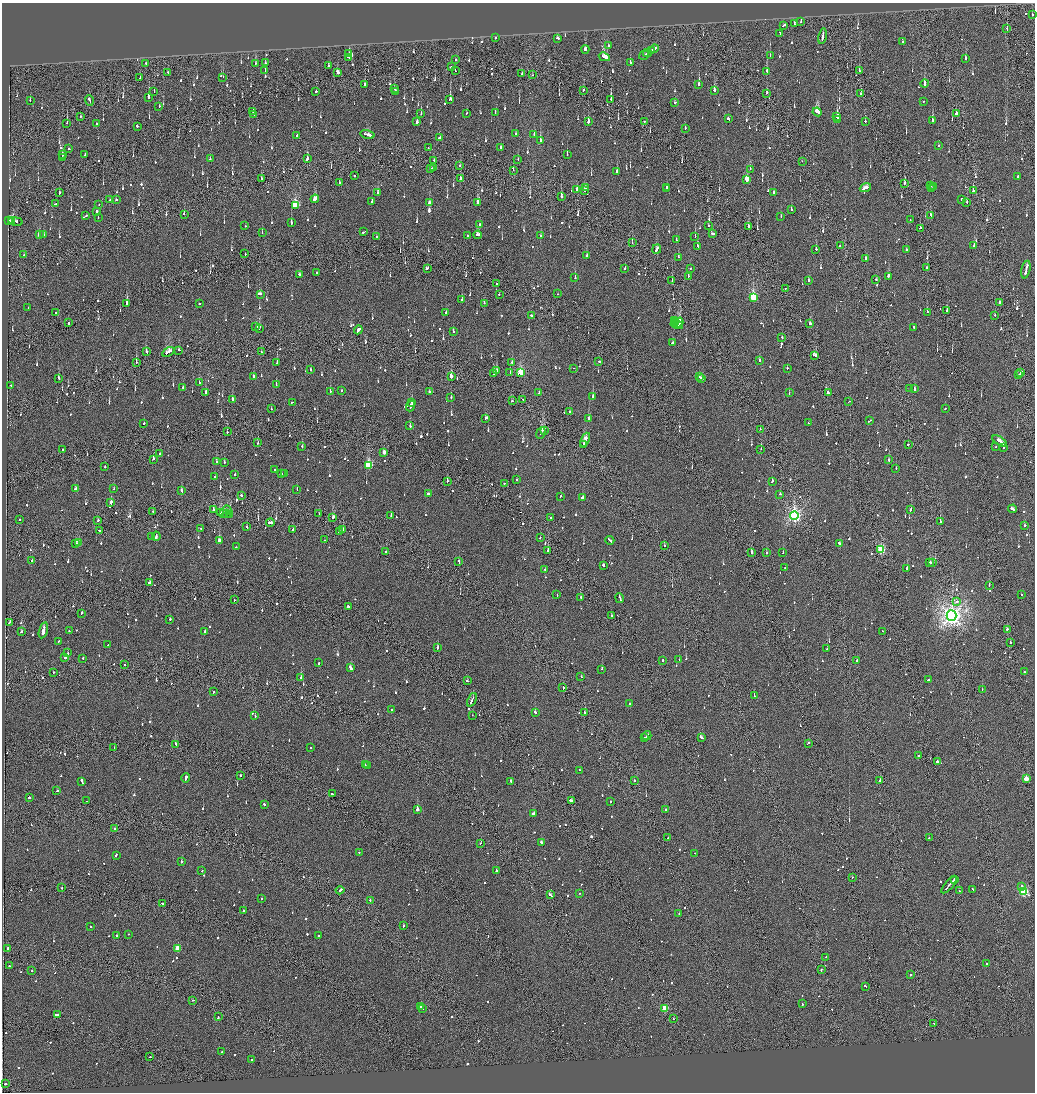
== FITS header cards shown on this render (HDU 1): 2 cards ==
NAXIS1  =                 2065
NAXIS2  =                 2180

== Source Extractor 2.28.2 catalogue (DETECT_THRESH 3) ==
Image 2065 x 2180 px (HDU 1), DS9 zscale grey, zoomed out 1/2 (1 PNG px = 2 x 2 image px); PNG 1037 x 1094 px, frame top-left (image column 1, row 2179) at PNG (2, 3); each listed source drawn as its Kron ellipse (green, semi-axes under 4 px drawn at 4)
Background -0.14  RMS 0.068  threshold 0.204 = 3 sigma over >= 5 px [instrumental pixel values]
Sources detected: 1435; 59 cannot appear on this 1/2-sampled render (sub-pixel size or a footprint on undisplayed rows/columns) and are neither listed nor drawn; of the other 1376, the 500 brightest by FLUX_AUTO listed and drawn (876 fainter detections omitted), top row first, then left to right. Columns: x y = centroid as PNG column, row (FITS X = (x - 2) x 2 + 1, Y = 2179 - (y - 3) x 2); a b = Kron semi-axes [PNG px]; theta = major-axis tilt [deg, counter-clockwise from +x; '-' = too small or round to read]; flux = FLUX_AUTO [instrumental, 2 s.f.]
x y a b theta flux
1032 15 2 2 - 390
801 22 3 2 - 110
794 24 3 2 - 100
784 25 4 2 - 250
1007 29 3 2 - 170
780 33 3 2 - 250
823 36 8 2 79 560
496 38 2 2 - 170
557 38 3 2 - 220
902 42 2 2 - 190
608 46 2 2 - 110
585 49 4 3 - 140
654 49 4 2 - 370
651 51 4 2 - 270
647 53 4 1 - 220
349 54 2 2 - 120
644 55 5 2 - 280
770 55 2 2 - 110
348 57 3 2 - 110
604 57 6 4 -27 330
966 58 3 2 - 150
455 59 2 2 - 120
146 63 2 2 - 180
256 63 3 2 - 150
265 63 2 2 - 120
630 63 2 2 - 140
329 66 3 2 - 95
451 67 2 2 - 170
265 70 3 2 - 160
859 70 3 2 - 160
455 71 2 1 - 340
767 71 3 2 - 190
168 72 2 2 - 170
337 72 4 2 - 360
522 74 2 2 - 400
532 75 2 1 - 210
223 77 2 1 - 200
140 78 2 1 - 90
365 84 3 2 - 96
699 84 3 2 - 520
924 84 4 2 - 380
394 88 2 2 - 120
583 90 2 2 - 150
714 90 3 2 - 460
154 91 2 1 - 100
316 91 2 2 - 220
395 91 2 2 - 150
767 93 3 2 - 93
861 93 2 2 - 130
149 98 3 2 - 340
450 99 3 2 - 340
611 99 3 2 - 320
30 100 2 2 - 91
89 100 5 1 - 390
924 101 2 2 - 210
674 103 2 1 - 330
159 106 2 2 - 150
253 111 2 1 - 370
817 112 5 3 - 740
421 113 2 2 - 100
495 113 3 2 - 170
956 113 2 1 - 8700
253 114 2 2 - 110
466 114 2 2 - 96
80 117 2 1 - 120
837 117 4 2 - 390
728 119 3 2 - 390
838 119 2 2 - 380
645 121 3 2 - 130
865 121 2 2 - 130
932 121 3 2 - 530
417 122 2 2 - 1400
588 122 3 2 - 500
67 123 3 1 - 130
96 123 2 1 - 110
137 126 2 2 - 360
685 128 2 2 - 130
516 134 2 2 - 140
534 134 2 2 - 96
297 135 2 2 - 210
367 135 7 2 -13 520
439 138 3 2 - 180
540 141 3 2 - 250
938 146 2 1 - 300
500 147 3 2 - 270
428 148 2 1 - 91
69 149 2 2 - 130
62 155 3 2 - 240
85 155 3 2 - 290
567 155 2 2 - 300
62 158 3 1 - 130
210 159 2 2 - 110
307 159 3 2 - 260
518 159 2 2 - 390
434 160 2 2 - 190
802 161 2 1 - 100
459 165 2 2 - 100
433 168 3 2 - 160
431 169 2 2 - 160
750 169 2 1 - 91
513 170 2 1 - 110
617 172 2 2 - 420
354 175 2 2 - 130
1017 177 3 2 - 120
262 179 3 2 - 140
460 179 2 2 - 720
747 179 3 3 - 350
339 183 2 1 - 120
904 183 4 2 - 260
930 185 2 2 - 200
586 187 2 2 - 91
667 187 2 2 - 160
933 187 2 1 - 360
865 188 6 2 20 300
932 188 2 2 - 620
577 189 3 2 - 210
666 189 2 2 - 120
584 191 2 2 - 460
973 191 3 2 - 300
59 192 3 1 - 380
774 192 3 2 - 180
378 193 2 2 - 130
561 197 2 2 - 630
315 199 4 2 - 310
961 199 2 2 - 130
110 200 2 2 - 140
116 200 2 2 - 260
372 202 2 2 - 140
967 202 2 2 - 240
429 203 3 2 - 160
477 203 3 2 - 860
55 204 3 2 - 190
99 204 2 2 - 140
296 205 4 3 - 860
791 209 2 2 - 110
97 211 2 2 - 140
184 214 2 2 - 100
86 215 2 1 - 170
931 215 3 2 - 150
781 217 2 2 - 110
98 218 2 2 - 150
910 220 2 1 - 98
9 221 3 2 - 300
12 221 2 1 - 100
16 221 7 2 -11 300
291 223 3 2 - 230
480 224 2 2 - 160
708 225 2 2 - 170
245 226 2 2 - 100
748 226 3 2 - 150
920 228 3 1 - 550
262 232 2 2 - 110
364 232 3 1 - 170
712 233 3 2 - 370
39 235 3 2 - 110
44 235 2 2 - 230
467 235 2 2 - 110
478 235 4 2 - 260
540 236 2 2 - 150
695 236 2 2 - 250
376 237 2 2 - 150
676 240 3 2 - 150
632 243 2 1 - 120
974 245 4 2 - 420
697 246 3 2 - 160
840 246 2 2 - 180
657 249 5 2 - 200
816 249 2 2 - 220
906 250 2 2 - 230
245 254 2 2 - 220
24 255 2 2 - 99
587 255 3 2 - 130
678 257 2 2 - 100
865 258 2 2 - 130
427 268 4 2 - 140
690 268 2 2 - 190
927 268 2 2 - 160
625 269 2 2 - 530
1026 270 9 2 76 540
316 273 2 2 - 120
300 275 2 2 - 300
688 276 2 1 - 140
888 276 4 2 - 1000
575 278 2 2 - 300
876 280 2 2 - 160
672 281 2 2 - 130
808 281 2 2 - 180
497 283 2 2 - 180
785 288 2 1 - 150
261 294 3 2 - 240
499 294 2 1 - 150
557 294 2 1 - 260
753 297 4 3 - 1100
462 300 2 2 - 710
999 302 3 1 - 390
199 303 2 1 - 160
484 303 2 2 - 120
127 304 3 2 - 2200
28 308 2 1 - 96
947 311 2 2 - 370
446 312 2 2 - 170
927 312 2 2 - 620
55 313 2 2 - 110
995 315 2 2 - 110
531 316 3 2 - 150
674 321 2 2 - 160
679 322 5 2 - 610
68 323 2 2 - 320
675 323 2 1 - 160
810 324 3 2 - 170
677 325 6 1 -15 370
256 327 3 2 - 170
259 328 3 2 - 420
914 328 2 2 - 230
358 330 4 2 - 410
453 332 2 2 - 110
782 337 2 2 - 120
672 343 3 2 - 130
178 350 3 2 - 150
146 352 2 2 - 160
168 352 6 2 32 420
261 352 2 1 - 210
814 355 4 2 - 350
759 360 3 2 - 160
599 361 2 2 - 100
136 362 2 1 - 99
512 362 2 2 - 270
277 363 2 1 - 290
574 368 2 2 - 110
787 368 2 2 - 110
310 370 2 2 - 120
497 371 3 2 - 330
521 372 4 3 - 820
1021 372 3 2 - 180
494 373 3 2 - 130
510 373 2 2 - 210
1018 375 3 2 - 190
254 376 2 2 - 270
451 376 3 2 - 150
699 377 3 2 - 210
59 378 3 2 - 250
701 378 2 2 - 240
199 382 3 2 - 180
276 384 2 2 - 100
11 385 2 2 - 140
183 387 2 2 - 100
910 388 2 1 - 340
915 389 3 2 - 240
341 390 2 2 - 160
330 391 2 2 - 92
430 391 2 2 - 450
206 392 3 2 - 150
539 392 3 2 - 240
789 393 2 2 - 91
828 393 4 2 - 200
451 397 2 2 - 110
593 397 2 2 - 220
232 399 3 2 - 470
523 399 3 2 - 170
512 401 3 1 - 200
848 401 2 1 - 240
292 402 3 1 - 110
412 402 2 2 - 240
411 406 5 2 - 320
945 408 2 2 - 100
271 409 2 2 - 90
569 412 2 2 - 110
486 418 3 2 - 170
589 419 3 2 - 200
869 421 3 1 - 180
144 423 2 2 - 110
808 423 2 2 - 130
410 426 2 2 - 190
760 429 2 1 - 96
544 431 3 2 - 700
227 432 2 2 - 390
541 433 6 2 65 550
585 440 7 2 66 410
1000 441 8 2 -34 520
258 443 2 2 - 91
583 444 2 1 - 96
908 444 3 2 - 130
302 446 2 2 - 140
996 447 2 2 - 170
1003 447 2 2 - 310
63 449 2 2 - 140
761 449 2 1 - 140
384 452 3 2 - 140
160 454 2 2 - 190
153 459 3 2 - 160
889 460 2 2 - 130
216 462 2 2 - 390
224 462 2 2 - 130
368 465 4 3 - 960
105 467 2 2 - 97
896 468 2 2 - 120
275 470 2 2 - 110
282 474 2 2 - 400
284 474 2 2 - 92
235 475 2 2 - 190
215 477 2 2 - 270
516 480 2 2 - 110
447 481 2 1 - 550
772 481 2 2 - 170
504 483 2 2 - 140
75 488 3 2 - 170
114 489 2 2 - 110
297 489 2 1 - 92
182 491 3 2 - 200
428 494 2 2 - 1800
780 494 2 2 - 100
241 495 2 2 - 140
561 496 2 2 - 92
583 498 3 2 - 400
111 502 3 2 - 360
1013 509 4 2 - 270
213 510 2 2 - 390
227 510 4 3 - 120
911 510 2 2 - 180
153 512 2 1 - 300
221 513 3 2 - 500
223 513 3 1 - 240
227 514 3 2 - 250
319 514 2 1 - 150
229 515 3 2 - 120
391 515 2 2 - 130
794 516 4 4 - 3900
333 517 3 2 - 340
551 518 2 1 - 92
20 519 2 2 - 95
98 521 3 2 - 92
940 521 2 1 - 670
270 522 4 2 - 270
1025 526 2 2 - 200
247 527 2 2 - 200
200 528 2 2 - 130
293 529 2 2 - 200
343 530 2 1 - 410
100 531 2 2 - 380
339 532 3 2 - 230
156 536 5 2 - 250
152 537 2 2 - 600
540 538 2 2 - 110
324 540 2 1 - 200
610 540 4 2 - 530
219 541 3 2 - 320
79 543 3 2 - 200
839 543 3 2 - 230
76 544 2 1 - 98
664 545 2 2 - 210
236 547 2 2 - 140
548 550 2 2 - 460
881 550 3 3 - 1300
386 551 2 2 - 460
752 553 2 1 - 2200
766 553 2 2 - 250
783 553 2 2 - 150
32 561 2 2 - 240
459 561 3 2 - 170
930 563 3 2 - 220
932 563 2 2 - 140
603 566 3 2 - 140
785 568 2 2 - 93
545 569 2 2 - 150
907 569 2 2 - 780
149 583 2 2 - 140
989 585 2 2 - 91
557 595 2 2 - 110
1022 595 2 2 - 110
581 597 2 2 - 190
620 598 5 2 - 260
234 600 2 1 - 160
957 602 2 2 - 160
348 606 3 2 - 750
81 613 3 1 - 130
611 616 2 2 - 240
951 616 5 5 - 9600
170 619 2 2 - 170
9 622 3 2 - 160
1007 629 2 2 - 130
43 630 8 2 75 2900
69 631 2 2 - 150
883 631 2 2 - 91
22 632 2 2 - 98
205 632 2 2 - 120
58 641 2 2 - 160
1010 643 2 2 - 160
108 644 2 2 - 140
437 648 2 2 - 650
827 649 2 2 - 90
68 653 2 2 - 95
65 658 2 2 - 130
83 658 2 2 - 100
679 659 2 2 - 120
663 660 2 2 - 210
856 661 2 2 - 210
319 663 2 2 - 120
125 665 2 1 - 150
350 668 4 2 - 390
602 669 2 2 - 320
53 672 2 2 - 140
1024 672 2 2 - 100
581 677 2 2 - 94
301 678 2 2 - 290
928 680 3 2 - 780
467 681 2 2 - 110
563 688 2 1 - 6400
982 690 2 2 - 170
213 692 2 2 - 110
754 696 2 2 - 260
472 700 7 1 66 500
629 704 2 2 - 290
391 710 2 2 - 92
535 713 3 2 - 200
584 713 2 2 - 220
472 715 2 1 - 110
255 716 2 2 - 97
647 736 5 2 - 410
644 738 2 1 - 120
701 738 4 2 - 340
808 743 3 2 - 150
176 744 2 2 - 180
114 748 2 1 - 110
310 748 2 1 - 180
919 755 2 2 - 130
937 762 4 2 - 4900
365 765 2 2 - 110
368 766 2 2 - 130
580 770 2 2 - 96
240 775 2 2 - 380
186 778 5 2 - 280
1026 778 3 2 - 310
634 780 2 2 - 110
82 781 4 2 - 290
880 781 2 2 - 810
511 782 4 2 - 170
57 791 2 2 - 120
332 794 2 2 - 200
29 798 2 2 - 420
87 801 2 1 - 99
572 801 4 2 - 1400
610 802 2 2 - 110
265 804 3 2 - 180
417 809 2 2 - 3800
665 809 2 2 - 96
533 814 3 2 - 250
115 829 2 2 - 110
668 838 2 2 - 180
929 838 2 1 - 140
481 843 2 1 - 210
542 843 4 2 - 330
359 852 2 2 - 97
695 853 3 1 - 110
116 855 3 2 - 150
181 862 2 2 - 200
496 870 2 2 - 590
202 871 2 1 - 180
852 877 2 1 - 180
954 879 2 2 - 230
949 885 11 1 49 910
1022 886 2 2 - 210
62 888 2 2 - 130
973 889 2 2 - 110
340 890 4 2 - 330
959 891 2 1 - 93
1023 891 4 3 - 1300
579 893 2 1 - 94
550 895 4 2 - 230
261 899 2 2 - 170
370 900 2 2 - 120
162 903 3 2 - 100
243 910 2 2 - 330
679 914 2 2 - 150
90 926 2 2 - 120
403 926 3 2 - 130
128 934 2 2 - 130
117 935 2 2 - 94
318 936 2 2 - 110
8 948 2 2 - 400
178 948 3 3 - 290
826 957 2 2 - 110
987 964 2 2 - 91
10 966 2 1 - 140
821 969 2 2 - 160
32 971 2 2 - 130
910 975 2 2 - 140
865 986 2 2 - 220
193 1000 2 2 - 100
802 1004 3 2 - 100
421 1006 2 2 - 520
665 1008 3 3 - 640
422 1009 2 2 - 91
57 1014 3 2 - 280
218 1017 3 2 - 170
673 1019 2 1 - 170
934 1023 2 2 - 150
222 1052 2 2 - 92
149 1056 2 1 - 280
252 1060 2 2 - 160
5 1084 2 2 - 130
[876 fainter detections neither listed nor drawn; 59 sub-pixel or undisplayed-footprint detections neither listed nor drawn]